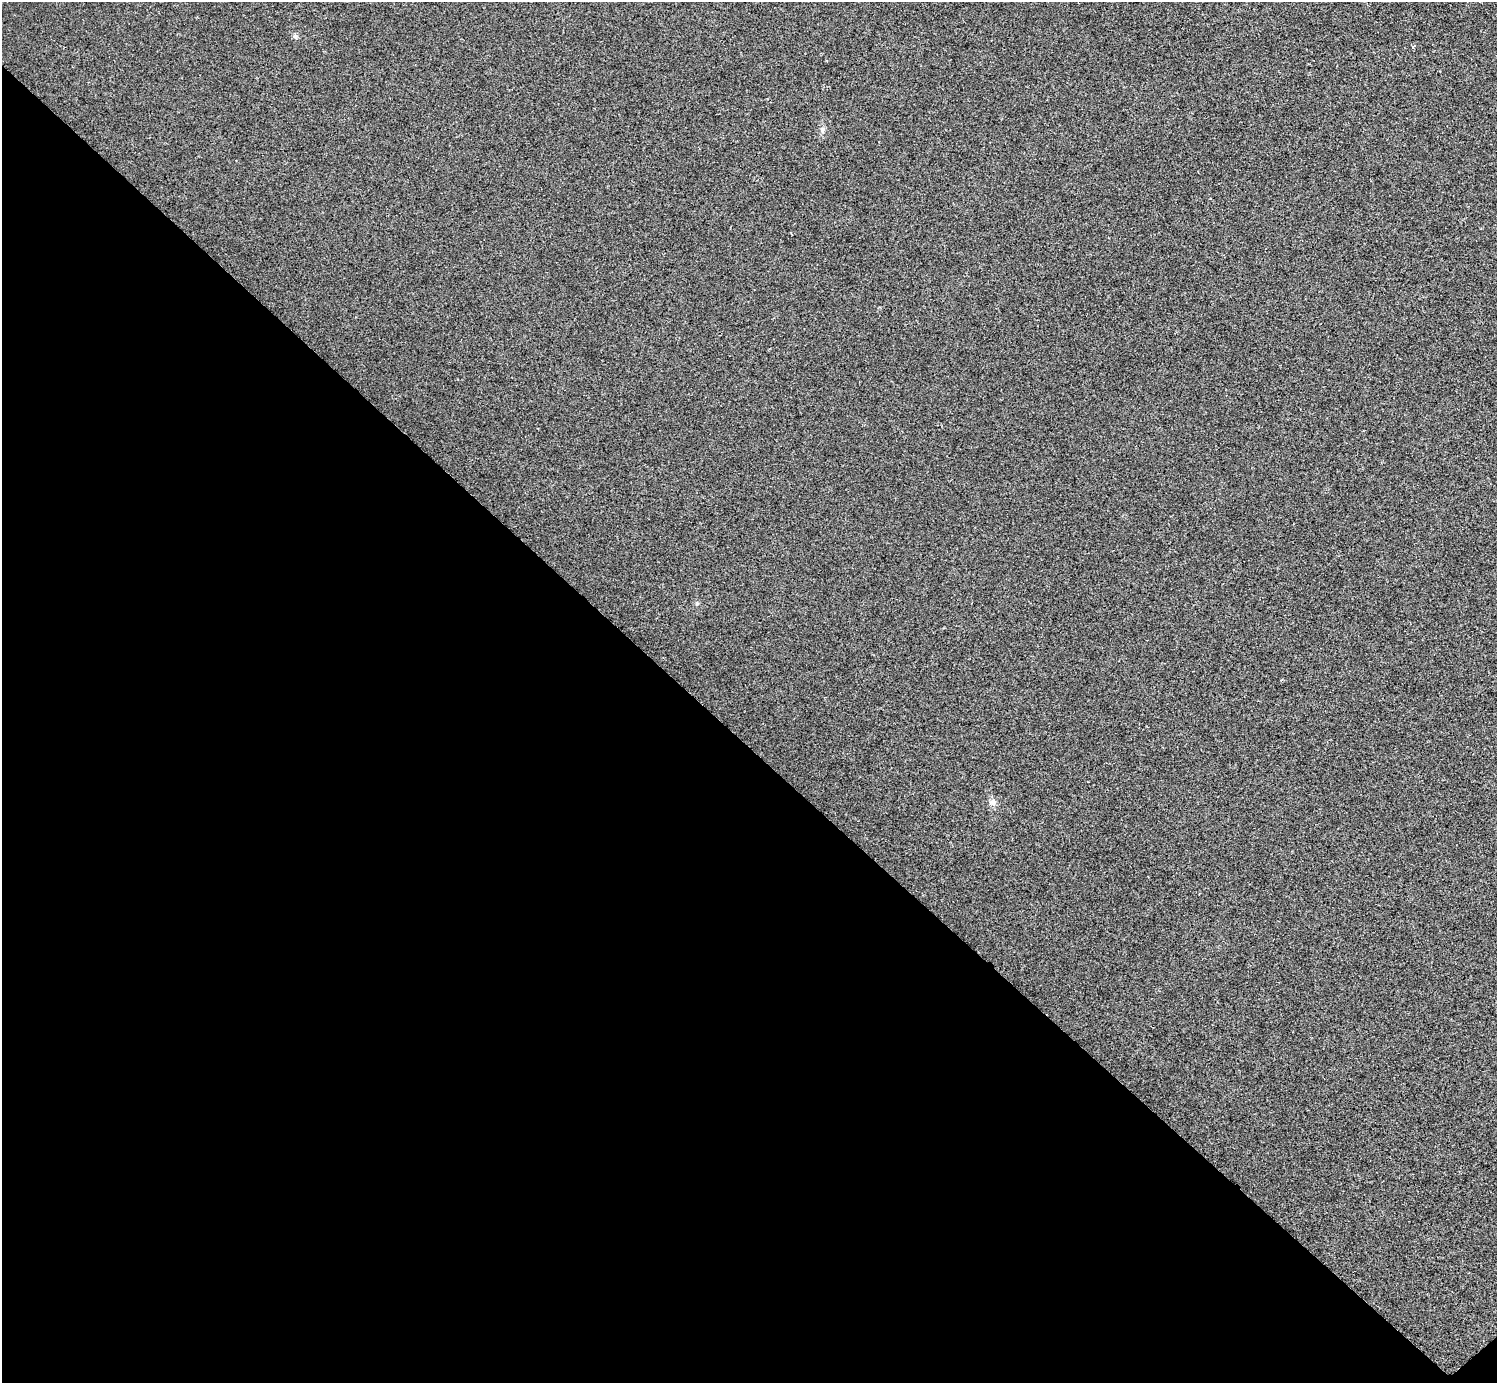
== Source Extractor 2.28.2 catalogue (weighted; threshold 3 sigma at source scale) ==
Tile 14 of 4 x 4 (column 2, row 4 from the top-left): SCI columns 1500-2994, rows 301-1681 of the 5984 x 5984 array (HDU 1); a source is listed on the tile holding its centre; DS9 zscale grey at full resolution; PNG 1499 x 1385 px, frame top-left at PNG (2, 2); no overlay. Shown black and unused: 46% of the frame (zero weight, under 2 of 3 exposures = <1% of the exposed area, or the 3 px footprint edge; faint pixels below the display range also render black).
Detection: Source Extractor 2.28.2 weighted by HDU 2 'WHT'; one run over the whole footprint, this tile lists its part. Background -3.22e-04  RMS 0.0049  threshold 0.0223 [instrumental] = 3 sigma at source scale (4.5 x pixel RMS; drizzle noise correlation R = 1.50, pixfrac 1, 0.05/0.05 arcsec/px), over >= 5 px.
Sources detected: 5; all 5 listed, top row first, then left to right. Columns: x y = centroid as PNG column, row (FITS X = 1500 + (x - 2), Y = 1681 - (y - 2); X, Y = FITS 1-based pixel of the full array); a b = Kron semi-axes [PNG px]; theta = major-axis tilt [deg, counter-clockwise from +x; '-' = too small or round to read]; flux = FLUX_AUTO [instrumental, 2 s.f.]
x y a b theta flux
295 36 8 6 20 1.1
1413 46 5 3 - 0.42
822 130 10 7 82 1.7
697 603 6 5 - 0.7
993 802 9 9 - 2.4